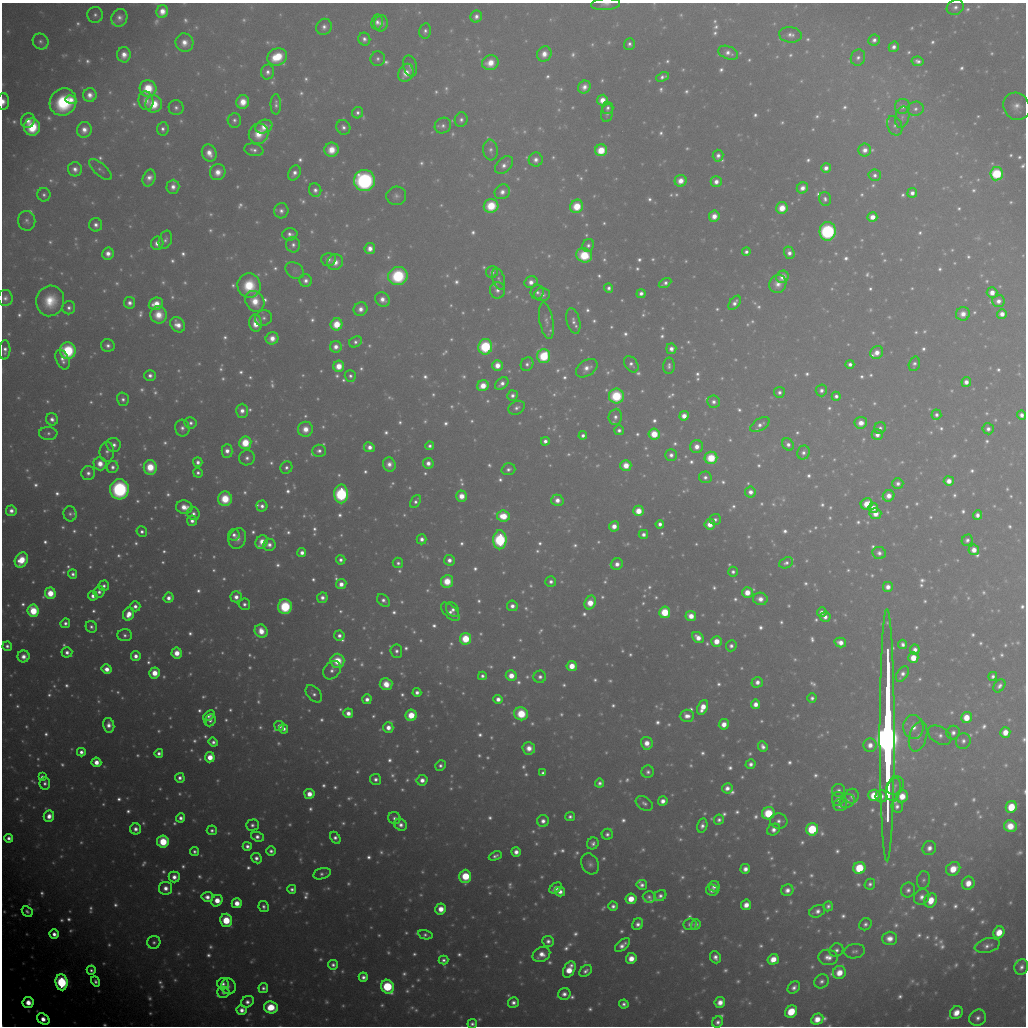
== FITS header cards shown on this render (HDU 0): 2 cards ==
NAXIS1  =                 1024 / Required FITS header
NAXIS2  =                 1024 / Required FITS header

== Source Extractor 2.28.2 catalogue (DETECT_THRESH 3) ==
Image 1024 x 1024 px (HDU 0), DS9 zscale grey, 1 PNG px = 1 image px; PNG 1028 x 1028 px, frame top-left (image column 1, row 1024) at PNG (2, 3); each listed source drawn as its Kron ellipse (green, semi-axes under 4 px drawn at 4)
Background 9630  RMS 56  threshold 168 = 3 sigma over >= 5 px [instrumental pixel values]
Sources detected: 1821; of the 1821, the 500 brightest by FLUX_AUTO listed and drawn (1321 fainter detections omitted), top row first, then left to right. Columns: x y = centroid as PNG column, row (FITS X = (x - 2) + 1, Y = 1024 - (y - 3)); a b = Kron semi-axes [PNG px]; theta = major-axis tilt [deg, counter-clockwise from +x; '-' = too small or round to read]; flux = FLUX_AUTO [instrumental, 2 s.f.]
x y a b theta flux
606 4 14 6 3 1.9e+04
955 7 9 7 30 2.3e+04
162 11 6 6 - 5.7e+04
95 15 8 8 - 2.0e+04
476 17 6 5 - 2.5e+04
119 18 9 8 - 3.2e+04
377 22 7 6 - 2.6e+04
381 23 8 6 80 2.5e+04
324 27 8 7 - 2.6e+04
425 31 7 5 79 1.8e+04
790 35 11 7 -5 2.8e+04
364 39 6 6 - 2.2e+04
874 40 6 5 - 2.2e+04
41 42 8 7 - 1.8e+04
184 43 9 9 - 5.3e+04
629 44 6 5 - 1.7e+04
894 47 5 5 - 2.5e+04
728 53 10 6 -22 2.9e+04
544 54 8 7 - 5.1e+04
124 55 7 7 - 5.0e+04
277 57 10 8 19 1.8e+05
858 58 8 7 - 2.2e+04
378 59 7 7 - 1.7e+04
918 61 6 4 -13 2.0e+04
490 63 8 7 - 7.8e+04
410 66 11 6 -76 2.1e+04
268 72 7 6 - 2.4e+04
406 73 9 7 62 7.0e+04
662 77 6 4 22 1.9e+04
584 87 7 6 - 3.5e+04
148 88 8 8 - 1.7e+05
90 95 7 6 - 4.2e+04
71 100 5 4 - 2.9e+04
602 100 5 5 - 5.8e+04
3 101 8 6 89 4.4e+04
146 101 9 7 -82 4.2e+04
63 102 14 13 - 3.5e+05
243 102 7 6 - 7.8e+04
154 104 8 8 - 1.3e+05
276 104 10 5 90 1.8e+04
902 106 8 7 - 2.5e+04
1017 106 14 13 - 4.6e+04
176 108 7 7 - 2.0e+04
608 108 6 5 - 1.6e+04
915 109 8 7 - 1.8e+04
358 113 6 5 - 1.9e+04
607 113 9 6 79 1.7e+04
902 117 11 7 76 1.7e+04
234 120 7 6 - 1.7e+04
461 120 7 6 - 2.0e+04
28 121 7 6 - 4.1e+04
443 126 8 7 - 1.9e+04
895 126 10 7 -67 1.8e+04
32 127 8 8 - 2.3e+05
264 127 9 6 19 6.1e+04
343 127 7 6 - 2.2e+04
163 129 6 6 - 2.0e+04
84 130 8 7 - 4.4e+04
259 134 10 9 - 9.4e+04
254 150 10 6 -11 2.2e+04
331 150 7 7 - 8.5e+04
490 150 10 7 -84 2.0e+04
601 150 6 6 - 1.4e+05
865 150 6 6 - 3.7e+04
209 153 9 7 -65 5.6e+04
718 156 6 5 - 2.3e+04
536 160 7 7 - 3.1e+04
504 165 10 7 44 3.1e+04
826 168 5 4 - 2.9e+04
75 169 7 7 - 3.2e+04
100 170 14 6 -41 1.6e+04
218 172 8 7 - 5.9e+04
294 173 8 5 62 2.9e+04
997 174 7 6 - 3.8e+05
875 175 6 5 - 2.0e+04
149 178 9 6 67 3.8e+04
364 180 10 10 - 8.6e+05
681 181 6 6 - 5.4e+04
716 182 5 5 - 3.5e+04
173 187 7 6 - 3.5e+04
802 188 6 5 - 3.7e+04
315 190 7 6 - 2.3e+04
502 192 8 7 - 3.4e+04
912 193 5 5 - 2.8e+04
44 195 7 6 - 1.6e+04
396 196 10 9 - 2.1e+04
825 199 7 6 - 1.6e+04
491 206 7 7 - 1.7e+05
577 206 7 6 - 1.5e+05
782 208 6 5 - 8.8e+04
281 211 7 7 - 2.5e+04
714 216 5 5 - 5.1e+04
872 217 5 5 - 5.6e+04
27 221 10 8 -82 2.1e+04
96 225 7 6 - 2.6e+04
828 231 9 8 - 7.7e+05
290 234 7 6 - 2.3e+04
165 240 9 6 69 1.8e+04
157 243 7 6 - 3.6e+04
293 245 8 7 - 2.1e+04
588 245 6 5 - 1.8e+04
370 249 5 5 - 4.5e+04
746 252 4 4 - 1.7e+04
789 253 6 5 - 2.9e+04
108 254 6 5 - 4.1e+04
584 255 8 7 - 2.2e+05
328 259 7 6 - 2.4e+04
335 262 8 7 - 5.2e+04
295 271 10 7 -37 1.6e+04
492 272 6 6 - 2.2e+04
398 276 9 9 - 3.4e+05
782 277 6 6 - 4.4e+04
499 279 11 6 -73 1.6e+04
306 281 6 6 - 2.6e+04
531 282 6 5 - 3.8e+04
665 283 7 4 30 2.0e+04
778 284 9 8 - 4.2e+04
249 285 12 11 - 1.8e+05
609 288 4 4 - 1.9e+04
497 290 8 7 - 2.7e+04
537 292 7 6 - 1.7e+04
641 293 5 4 - 2.4e+04
992 293 5 5 - 4.8e+04
542 294 7 7 - 2.7e+04
5 298 8 7 - 2.2e+04
382 299 8 6 -40 4.0e+04
50 301 15 14 - 1.4e+05
255 301 11 9 -62 9.4e+04
998 301 6 6 - 3.2e+04
130 303 6 5 - 2.8e+04
735 303 8 5 53 2.6e+04
156 304 7 6 - 7.4e+04
69 308 6 6 - 2.0e+04
360 309 7 6 - 3.6e+04
963 314 7 6 - 4.6e+04
1002 314 5 4 - 3.9e+04
158 315 9 8 - 8.5e+04
264 318 9 7 24 2.0e+04
546 321 18 7 -80 2.6e+04
573 321 13 6 -77 2.4e+04
256 323 9 6 -85 9.2e+04
337 324 6 6 - 1.3e+05
178 325 8 6 -49 5.4e+04
272 338 6 6 - 5.3e+04
356 342 7 5 28 1.8e+04
108 345 7 6 - 2.2e+04
336 347 6 6 - 3.7e+04
485 347 8 7 - 4.6e+05
671 349 5 5 - 3.1e+04
5 350 9 5 87 2.5e+04
68 351 8 8 - 3.7e+05
877 352 7 6 - 4.9e+04
544 356 7 6 - 2.9e+05
62 360 10 6 -66 3.3e+04
527 364 7 6 - 1.9e+04
631 364 9 6 -56 2.1e+04
850 364 4 4 - 2.1e+04
914 364 7 5 73 1.6e+04
497 365 5 5 - 6.1e+04
339 366 5 5 - 9.2e+04
669 366 8 6 88 1.8e+04
587 368 12 7 34 4.0e+04
150 375 5 5 - 2.4e+04
350 376 6 5 - 1.6e+04
966 382 5 4 - 3.2e+04
502 384 8 5 40 2.8e+04
483 386 6 5 - 8.2e+04
821 390 6 5 - 2.2e+04
779 392 5 5 - 1.9e+04
512 395 5 5 - 2.2e+04
616 396 7 7 - 2.6e+05
836 396 4 4 - 2.0e+04
123 399 7 6 - 1.9e+04
714 402 6 6 - 2.4e+04
517 408 8 6 28 2.1e+04
242 411 7 6 - 3.8e+04
936 415 5 5 - 1.8e+04
1022 415 5 4 - 2.6e+04
684 416 5 4 - 5.5e+04
615 417 8 6 83 2.3e+04
52 419 6 6 - 2.8e+04
191 423 6 5 - 1.9e+04
861 423 6 6 - 5.1e+04
760 425 11 6 32 2.7e+04
182 428 8 7 - 2.5e+04
880 428 6 5 - 1.7e+04
305 429 7 7 - 6.7e+04
988 429 6 5 - 2.4e+04
619 430 5 5 - 1.9e+04
48 433 9 6 -3 1.7e+04
654 434 6 5 - 1.3e+05
583 435 4 4 - 2.0e+04
877 435 5 5 - 3.5e+04
545 441 4 4 - 2.5e+04
245 443 6 6 - 1.7e+05
788 444 7 5 -54 2.4e+04
114 445 7 7 - 2.7e+04
430 446 4 4 - 1.7e+04
369 447 5 5 - 3.6e+04
697 447 6 6 - 4.9e+04
227 451 7 5 89 3.8e+04
319 451 7 6 - 2.2e+04
107 452 10 7 -90 2.0e+04
803 453 7 6 - 2.2e+04
671 455 6 6 - 2.5e+04
247 458 8 7 - 2.4e+04
711 458 6 6 - 1.9e+05
198 462 5 4 - 2.4e+04
428 463 5 5 - 3.4e+04
100 464 6 6 - 6.7e+04
389 464 7 6 - 3.7e+04
626 465 5 5 - 7.6e+04
113 467 6 5 - 2.3e+04
150 467 7 6 - 1.4e+05
286 468 6 6 - 1.8e+04
508 469 7 6 - 1.9e+04
88 473 7 7 - 2.6e+04
198 473 5 4 - 1.6e+04
705 477 6 6 - 2.0e+04
949 481 5 5 - 4.5e+04
898 483 5 5 - 2.3e+04
119 489 10 9 - 6.5e+05
750 492 5 5 - 3.5e+04
341 494 9 7 89 6.4e+05
461 496 5 5 - 6.6e+04
889 496 6 5 - 4.8e+04
225 499 7 7 - 1.6e+05
557 500 6 5 - 4.1e+04
415 501 7 5 58 1.7e+04
867 504 6 5 - 9.9e+04
262 506 5 5 - 2.4e+04
184 507 8 6 -12 6.6e+04
873 508 5 5 - 5.0e+04
11 511 5 5 - 3.2e+04
638 511 5 5 - 9.4e+04
70 514 8 6 -81 1.8e+04
193 514 6 6 - 2.2e+04
875 514 6 5 - 5.5e+04
977 515 5 4 - 2.6e+04
503 516 6 5 - 1.3e+05
715 519 5 5 - 1.6e+04
192 521 5 5 - 2.6e+04
660 524 4 4 - 2.4e+04
710 524 5 5 - 6.3e+04
614 526 5 5 - 5.2e+04
142 531 5 5 - 1.7e+04
643 534 4 4 - 2.5e+04
234 535 6 5 - 2.1e+04
237 538 11 8 68 3.7e+04
422 539 5 5 - 2.8e+04
500 540 9 6 89 6.4e+05
967 540 6 5 - 1.7e+04
262 542 7 6 - 7.1e+04
269 545 6 6 - 2.9e+04
974 550 5 5 - 4.8e+04
302 553 4 4 - 3.1e+04
879 553 7 6 - 2.4e+04
21 560 8 6 63 1.3e+05
341 560 4 4 - 2.1e+04
449 560 5 5 - 3.2e+04
398 563 5 5 - 1.7e+04
786 563 7 5 22 1.7e+04
617 564 6 5 - 3.5e+04
733 572 5 5 - 1.8e+04
73 574 5 4 - 2.0e+04
447 581 6 6 - 1.3e+05
551 582 5 5 - 2.3e+04
341 584 5 5 - 4.5e+04
104 586 5 5 - 1.7e+04
888 587 5 5 - 3.6e+04
99 592 5 5 - 2.2e+04
747 592 5 5 - 7.8e+04
50 593 6 5 - 1.3e+05
93 596 5 4 - 2.9e+04
236 597 5 5 - 3.5e+04
169 598 5 5 - 3.5e+04
322 598 5 5 - 3.0e+04
760 599 7 6 - 4.4e+04
383 600 7 5 -41 2.3e+04
590 603 7 5 65 9.8e+04
244 604 6 5 - 1.9e+04
135 606 5 5 - 2.6e+04
512 606 5 5 - 2.9e+04
285 607 7 6 - 3.7e+05
453 609 8 6 -57 2.2e+04
33 611 6 5 - 2.1e+05
450 612 11 6 -43 2.9e+04
665 612 6 5 - 2.3e+05
822 612 5 4 - 2.6e+04
129 614 6 5 - 7.2e+04
691 616 5 5 - 6.3e+04
825 617 5 5 - 2.8e+04
65 623 5 4 - 2.1e+04
91 627 6 5 - 1.8e+04
261 631 7 6 - 8.2e+04
125 635 7 6 - 1.7e+04
339 636 5 5 - 2.6e+04
698 638 6 5 - 5.2e+04
465 639 6 5 - 2.3e+05
716 641 5 5 - 7.5e+04
840 642 6 5 - 4.2e+04
903 644 5 4 - 2.0e+04
7 646 5 4 - 2.0e+04
731 646 5 5 - 2.0e+04
915 650 5 5 - 2.8e+04
396 651 7 6 - 2.0e+04
67 652 5 5 - 2.6e+04
177 653 5 5 - 8.1e+04
23 656 6 6 - 4.3e+04
136 656 5 5 - 3.5e+04
913 658 5 5 - 8.6e+04
337 661 7 7 - 1.5e+05
572 666 5 5 - 9.2e+04
107 669 5 4 - 5.3e+04
332 670 10 8 50 2.7e+04
154 673 5 5 - 9.1e+04
902 674 8 5 57 2.7e+04
482 676 4 4 - 1.6e+04
511 676 5 5 - 6.8e+04
993 676 4 4 - 1.6e+04
540 677 6 6 - 2.1e+04
757 682 6 5 - 3.1e+04
386 684 6 6 - 8.7e+04
999 686 7 5 53 1.9e+04
417 692 4 4 - 2.3e+04
314 694 10 6 -48 2.1e+04
812 698 5 4 - 1.6e+04
367 699 5 4 - 3.2e+04
498 699 4 4 - 3.4e+04
756 704 5 4 - 3.8e+04
703 707 8 5 66 7.6e+04
348 713 5 5 - 4.0e+04
521 714 7 6 - 2.3e+05
411 715 5 5 - 1.5e+05
209 716 7 4 38 2.2e+04
687 716 7 6 - 3.9e+04
966 717 5 5 - 9.1e+04
210 720 6 5 - 2.0e+04
724 724 5 5 - 5.3e+04
109 725 7 5 -78 4.0e+04
279 726 5 5 - 3.2e+04
913 727 12 10 -88 6.0e+04
388 728 5 5 - 4.8e+04
284 729 4 4 - 2.2e+04
1005 732 5 5 - 6.2e+04
953 733 7 6 - 2.5e+04
887 735 126 7 90 1.6e+07
940 735 13 8 -32 3.1e+04
918 736 15 8 74 3.8e+04
963 741 8 7 - 2.2e+04
213 742 5 4 - 2.0e+04
647 743 6 5 - 5.5e+04
870 745 7 6 - 4.1e+04
763 746 6 4 -66 2.4e+04
529 748 6 6 - 5.2e+04
81 752 4 4 - 2.6e+04
159 753 4 4 - 2.1e+04
210 757 5 5 - 8.7e+04
96 762 5 4 - 5.4e+04
751 764 5 4 - 2.3e+04
440 765 5 5 - 1.8e+04
648 772 6 6 - 1.9e+04
543 773 4 4 - 1.7e+04
42 777 4 4 - 1.6e+04
180 778 5 5 - 2.4e+04
376 779 5 5 - 2.3e+04
422 780 5 5 - 3.8e+04
45 783 6 5 - 1.9e+04
600 783 4 4 - 1.9e+04
895 786 10 8 54 2.0e+04
727 788 5 5 - 3.0e+04
894 789 12 7 75 2.3e+04
838 790 6 6 - 1.7e+04
309 794 5 5 - 6.2e+04
874 795 6 5 - 1.3e+05
852 796 7 6 - 2.3e+04
881 796 6 6 - 2.4e+04
902 796 6 6 - 8.5e+04
838 799 7 6 - 2.1e+04
663 801 5 4 - 3.3e+04
847 801 8 6 36 2.2e+04
644 803 9 6 -33 1.8e+04
840 805 7 6 - 2.7e+04
897 806 6 5 - 2.1e+04
1011 807 6 5 - 1.5e+05
768 813 6 6 - 2.4e+05
49 816 6 5 - 4.8e+04
570 817 5 4 - 1.7e+04
181 818 4 4 - 2.5e+04
394 818 6 6 - 2.0e+04
719 820 5 5 - 1.8e+04
543 821 6 6 - 2.9e+04
779 821 9 7 -4 2.4e+04
252 825 6 5 - 2.0e+04
401 825 6 5 - 2.8e+04
702 825 7 5 76 2.3e+04
1010 826 6 6 - 9.2e+04
136 829 5 5 - 3.1e+04
812 829 6 6 - 4.1e+05
212 830 5 5 - 1.6e+04
774 830 7 5 31 3.2e+04
607 834 5 5 - 1.8e+04
257 837 6 4 -21 2.8e+04
9 838 4 4 - 2.4e+04
335 838 6 4 -61 2.3e+04
163 842 6 6 - 2.3e+05
593 843 6 5 - 1.9e+04
247 846 4 4 - 2.3e+04
929 848 7 6 - 3.4e+04
194 851 5 4 - 1.6e+04
271 851 5 4 - 1.9e+04
516 852 5 5 - 3.4e+04
495 856 7 4 24 1.7e+04
256 858 5 5 - 2.5e+04
590 864 11 8 -62 2.4e+04
859 868 6 6 - 2.4e+05
745 869 5 4 - 3.2e+04
953 869 7 6 - 1.1e+05
322 874 9 5 14 1.6e+04
465 876 7 6 - 2.4e+05
174 877 5 5 - 3.9e+04
923 880 9 6 81 1.6e+04
968 883 6 6 - 7.3e+04
870 884 5 5 - 1.6e+04
642 885 5 5 - 2.1e+04
714 886 5 5 - 2.7e+04
165 888 6 6 - 4.2e+04
556 888 7 4 38 3.1e+04
292 889 4 4 - 1.8e+04
712 890 6 5 - 2.7e+04
787 890 6 5 - 3.4e+04
908 890 7 7 - 2.3e+04
560 892 5 4 - 3.1e+04
660 896 6 5 - 2.0e+04
207 897 6 5 - 3.4e+04
649 897 6 6 - 1.7e+04
922 897 8 7 - 3.3e+04
631 899 5 5 - 8.4e+04
931 900 7 6 - 8.9e+04
217 901 6 5 - 7.8e+04
237 903 5 5 - 6.7e+04
746 905 5 5 - 4.8e+04
613 906 5 4 - 2.2e+04
828 906 5 4 - 1.7e+04
264 907 5 5 - 1.8e+04
441 909 5 5 - 6.3e+04
27 911 6 4 -48 1.6e+04
817 911 8 5 24 2.8e+04
226 920 7 6 - 2.3e+05
638 924 6 5 - 2.5e+04
690 924 6 6 - 2.2e+04
696 924 5 5 - 1.8e+04
865 924 6 5 - 1.6e+04
999 932 6 5 - 9.0e+04
54 934 4 4 - 3.2e+04
425 935 7 4 -12 1.6e+04
890 938 7 7 - 5.1e+04
548 941 6 5 - 2.3e+04
154 942 6 6 - 1.6e+04
622 945 9 5 40 3.4e+04
987 946 13 7 14 2.8e+04
836 950 7 6 - 2.0e+04
855 951 10 7 9 1.7e+04
541 955 9 7 25 5.5e+04
715 957 6 5 - 3.0e+04
828 957 10 7 -5 4.0e+04
631 958 5 5 - 6.4e+04
773 959 6 5 - 7.3e+04
443 960 5 4 - 1.7e+04
333 965 5 5 - 2.1e+04
1021 967 8 6 69 2.6e+04
569 969 9 5 64 1.0e+05
91 970 4 4 - 1.6e+04
586 971 7 5 39 2.0e+04
839 973 7 6 - 8.0e+04
363 977 4 4 - 2.4e+04
95 981 5 4 - 1.9e+04
821 981 7 6 - 2.0e+04
61 982 8 6 -84 8.0e+05
223 984 6 5 - 2.1e+04
228 986 8 7 - 1.8e+04
387 987 7 6 - 4.8e+05
794 987 7 5 46 2.5e+04
263 988 5 5 - 1.8e+04
223 992 6 5 - 1.8e+04
564 994 6 6 - 3.0e+04
247 1002 7 5 32 2.7e+04
513 1002 5 5 - 2.5e+04
720 1002 5 5 - 5.3e+04
28 1003 5 5 - 7.9e+04
624 1004 5 4 - 1.9e+04
271 1007 7 6 - 1.6e+05
242 1010 5 5 - 3.5e+04
791 1012 6 5 - 1.4e+05
956 1013 7 6 - 6.7e+04
978 1018 9 8 - 2.9e+04
43 1019 7 5 -35 6.0e+04
817 1019 6 5 - 7.1e+04
718 1022 6 5 - 2.3e+04
472 1024 5 4 - 1.7e+04
At the frame edge (FLAGS 8, measured only in part): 6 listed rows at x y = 606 4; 162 11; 3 101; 5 350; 791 1012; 472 1024
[1321 fainter detections neither listed nor drawn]

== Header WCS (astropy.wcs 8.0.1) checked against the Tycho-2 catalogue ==
Header WCS as astropy/WCSLIB reads it (applying the file's SIP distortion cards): RA---TAN-SIP/DEC--TAN-SIP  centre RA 21:57:31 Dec +11:52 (329.38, +11.87 deg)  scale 31.6 arcsec/px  FOV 539.7' x 538.9'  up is +118 deg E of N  parity flipped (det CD > 0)
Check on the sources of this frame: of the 60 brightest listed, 36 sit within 47.4 arcsec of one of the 180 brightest Tycho-2 stars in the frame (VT <= 8.39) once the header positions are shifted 6.87 arcsec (6.83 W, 0.71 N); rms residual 24.24 arcsec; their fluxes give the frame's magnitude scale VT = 20.32 - 2.5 log10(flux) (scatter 0.24 mag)
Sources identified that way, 242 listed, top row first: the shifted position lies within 47.4 arcsec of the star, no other Tycho-2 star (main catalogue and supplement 1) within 94.8 arcsec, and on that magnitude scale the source's flux lands within +1.5 / -3 mag of the star's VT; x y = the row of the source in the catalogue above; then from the Tycho-2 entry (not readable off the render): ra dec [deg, ICRS J2000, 3 dp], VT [Tycho-2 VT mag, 2 dp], TYC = Tycho-2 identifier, HIP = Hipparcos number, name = IAU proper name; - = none
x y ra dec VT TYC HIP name
324 27 334.032 +11.287 9.45 1145-623-1 - -
378 59 333.552 +11.009 9.82 1141-728-1 - -
276 104 333.624 +11.990 10.11 1145-745-1 - -
358 113 333.218 +11.391 9.31 1145-651-1 109658 -
443 126 332.749 +10.789 9.91 1140-363-1 - -
331 150 333.040 +11.748 8.17 1144-635-1 - -
826 168 330.791 +8.011 8.89 1135-1076-1 - -
997 174 330.033 +6.717 5.97 564-1847-1 108612 -
875 175 330.528 +7.664 9.38 1135-459-1 - -
364 180 332.656 +11.625 5.96 1144-1415-1 109471 -
716 182 331.146 +8.913 8.66 1135-34-1 108973 -
802 188 330.732 +8.274 8.88 1135-445-1 - -
315 190 332.793 +12.046 9.31 1144-1329-1 - -
502 192 331.975 +10.609 9.05 1140-937-1 - -
912 193 330.234 +7.448 8.80 564-3-1 108678 -
396 196 332.395 +11.443 10.91 1144-283-1 - -
491 206 331.914 +10.754 7.19 1140-823-1 109226 -
782 208 330.663 +8.515 7.87 1135-27-1 - -
872 217 330.212 +7.852 7.99 1135-489-1 108663 -
828 231 330.288 +8.257 5.80 1135-877-1 108699 -
588 245 331.188 +10.168 9.91 1139-1324-1 - -
370 249 332.098 +11.870 8.47 1144-1408-1 - -
746 252 330.470 +8.972 9.38 1135-132-1 - -
789 253 330.279 +8.644 8.92 1135-1052-1 108696 -
584 255 331.130 +10.240 7.03 1139-952-1 108963 -
328 259 332.189 +12.237 9.80 1144-947-1 - -
335 262 332.137 +12.195 8.78 1144-976-1 - -
492 272 331.389 +11.026 9.31 1140-103-1 - -
398 276 331.761 +11.768 7.04 1144-731-1 109181 -
782 277 330.122 +8.796 9.16 1135-402-1 - -
499 279 331.314 +11.000 10.75 1140-213-1 - -
665 283 330.567 +9.725 9.52 1139-1438-1 - -
778 284 330.083 +8.864 9.89 1135-186-1 - -
497 290 331.222 +11.057 9.65 1139-348-1 - -
537 292 331.035 +10.758 10.01 1139-938-1 - -
641 293 330.587 +9.959 9.34 1139-435-1 - -
382 299 331.643 +11.988 8.97 1144-1048-1 - -
735 303 330.115 +9.279 9.43 1135-394-1 108633 -
360 309 331.658 +12.197 9.12 1144-950-1 109154 -
337 324 331.641 +12.445 7.25 1144-338-1 109147 -
356 342 331.420 +12.377 9.65 1144-1224-1 109067 -
336 347 331.467 +12.547 8.73 1144-462-1 109086 -
485 347 330.829 +11.387 5.81 1143-506-1 108875 -
671 349 330.025 +9.954 9.04 1139-1487-1 - -
544 356 330.506 +10.974 6.35 1139-756-1 108766 -
527 364 330.513 +11.139 9.65 1139-64-1 - -
631 364 330.078 +10.329 9.56 1139-1336-1 - -
497 365 330.628 +11.371 8.12 1143-1366-1 108806 -
339 366 331.300 +12.605 7.53 1144-1268-1 109024 -
587 368 330.230 +10.694 9.75 1139-291-1 108674 -
350 376 331.175 +12.555 9.61 1143-391-1 - -
502 384 330.467 +11.409 9.27 1143-1146-1 - -
483 386 330.530 +11.568 7.84 1143-1548-1 - -
512 395 330.326 +11.381 9.50 1143-210-1 - -
616 396 329.882 +10.576 7.18 1139-929-1 108566 -
305 429 330.942 +13.125 8.57 1147-326-1 108919 -
619 430 329.600 +10.698 9.55 1139-707-1 - -
654 434 329.424 +10.440 7.34 1139-966-1 108408 -
583 435 329.712 +11.000 9.23 1139-246-1 - -
545 441 329.826 +11.315 9.12 1143-602-1 - -
369 447 330.524 +12.705 8.67 1143-619-1 108775 -
671 455 329.186 +10.396 9.47 1126-1659-1 - -
247 458 330.964 +13.699 9.83 1147-84-1 - -
428 463 330.147 +12.316 8.98 1143-1525-1 - -
389 464 330.305 +12.623 9.71 1143-231-1 - -
626 465 329.293 +10.790 8.23 1126-1585-1 - -
286 468 330.719 +13.433 9.63 1147-1028-1 - -
705 477 328.867 +10.223 10.01 1126-396-1 - -
341 494 330.272 +13.120 5.64 1143-1614-1 108693 -
461 496 329.744 +12.194 8.32 1143-700-1 - -
225 499 330.733 +14.039 7.68 1147-981-1 108843 -
557 500 329.306 +11.466 8.99 1130-1729-1 108367 -
415 501 329.895 +12.575 9.76 1143-1029-1 - -
262 506 330.516 +13.783 9.41 1147-1625-1 - -
638 511 328.881 +10.880 7.83 1126-16-1 108228 -
715 519 328.492 +10.319 10.08 1126-130-1 108091 -
192 521 330.698 +14.386 9.18 1147-1635-1 - -
660 524 328.686 +10.768 9.10 1126-918-1 - -
614 526 328.861 +11.133 8.42 1126-988-1 - -
142 531 330.828 +14.819 9.41 1147-487-1 - -
643 534 328.673 +10.938 9.06 1126-1161-1 - -
234 535 330.408 +14.121 9.59 1147-797-1 - -
237 538 330.361 +14.108 10.28 1147-1337-1 - -
422 539 329.570 +12.682 9.19 1143-89-1 - -
500 540 329.235 +12.076 5.54 1130-1972-1 108339 -
262 542 330.232 +13.931 8.46 1147-1554-1 - -
269 545 330.177 +13.887 9.65 1147-1401-1 - -
302 553 329.973 +13.668 8.97 1147-186-1 - -
341 560 329.751 +13.397 9.30 1147-1056-1 - -
449 560 329.286 +12.554 9.19 1130-1806-1 - -
398 563 329.480 +12.964 9.69 1143-701-1 108432 -
617 564 328.549 +11.266 9.03 1130-1398-1 - -
447 581 329.127 +12.659 7.86 1130-1661-1 108307 -
551 582 328.688 +11.853 9.33 1130-910-1 - -
341 584 329.554 +13.494 8.59 1147-676-1 - -
169 598 330.182 +14.889 8.82 1147-731-1 - -
322 598 329.527 +13.695 9.45 1147-116-1 - -
383 600 329.249 +13.233 9.71 1134-2137-1 - -
590 603 328.354 +11.634 7.92 1130-768-1 108051 -
244 604 329.806 +14.327 9.79 1147-559-1 - -
135 606 330.257 +15.181 9.05 1680-1954-1 108686 -
512 606 328.656 +12.253 9.21 1130-1130-1 - -
453 609 328.878 +12.730 9.86 1130-317-1 - -
450 612 328.870 +12.762 9.83 1130-914-1 - -
665 612 327.966 +11.091 6.68 1126-413-1 107919 -
691 616 327.828 +10.902 8.34 1126-443-1 - -
125 635 330.069 +15.382 9.96 1680-1811-1 - -
339 636 329.151 +13.721 9.30 1134-2026-1 - -
465 639 328.592 +12.751 6.61 1130-233-1 108127 -
716 641 327.521 +10.807 7.88 1126-200-1 107780 -
903 644 326.727 +9.372 9.80 1121-99-1 - -
67 652 330.181 +15.899 9.38 1680-207-1 - -
177 653 329.704 +15.054 8.07 1679-2075-1 108498 -
136 656 329.857 +15.384 8.81 1679-1903-1 - -
337 661 328.956 +13.839 7.86 1134-801-1 108249 -
572 666 327.928 +12.036 7.63 1130-1171-1 107903 -
107 669 329.875 +15.662 8.21 1679-1151-1 108563 -
154 673 329.639 +15.307 7.91 1679-1928-1 108483 -
482 676 328.224 +12.772 9.57 1130-1034-1 - -
511 676 328.105 +12.547 8.29 1130-1367-1 - -
993 676 326.111 +8.803 9.47 1121-887-1 - -
540 677 327.976 +12.327 9.64 1130-513-1 - -
757 682 327.027 +10.656 8.98 1125-883-1 - -
417 692 328.367 +13.351 9.42 1134-1772-1 - -
314 694 328.787 +14.157 10.15 1134-788-1 - -
812 698 326.676 +10.295 9.62 1125-408-1 - -
367 699 328.523 +13.767 9.10 1134-1030-1 - -
498 699 327.971 +12.747 8.74 1130-61-1 - -
756 704 326.860 +10.760 8.69 1125-1069-1 - -
411 715 328.208 +13.489 7.47 1134-1169-1 108002 -
966 717 325.893 +9.172 7.87 1121-1053-1 - -
210 720 329.020 +15.072 9.74 1679-1793-1 - -
724 724 326.832 +11.089 8.59 1125-836-1 - -
279 726 328.681 +14.558 9.21 1134-190-1 108153 -
913 727 326.032 +9.624 9.67 1125-41-1 - -
388 728 328.207 +13.716 8.54 1134-1734-1 108001 -
284 729 328.640 +14.535 9.24 1134-414-1 108139 -
1005 732 325.619 +8.931 8.31 1121-1005-1 107169 -
953 733 325.829 +9.337 9.58 1121-57-1 - -
940 735 325.859 +9.449 9.77 1125-295-1 - -
647 743 327.003 +11.766 8.91 1129-1655-1 107628 -
870 745 326.068 +10.034 8.81 1125-2001-1 - -
529 748 327.451 +12.707 9.76 1130-312-1 - -
81 752 329.316 +16.198 9.09 1679-883-1 - -
751 764 326.406 +11.042 9.78 1125-262-1 - -
440 765 327.683 +13.466 9.81 1134-1598-1 - -
648 772 326.768 +11.874 10.53 1129-1223-1 - -
543 773 327.195 +12.696 9.64 1129-1861-1 - -
42 777 329.283 +16.602 9.56 1679-14-1 108360 -
180 778 328.688 +15.542 9.52 1679-1076-1 108157 -
376 779 327.845 +14.027 9.74 1134-828-1 - -
422 780 327.642 +13.668 9.02 1134-1771-1 - -
45 783 329.219 +16.609 9.93 1679-74-1 - -
600 783 326.879 +12.296 9.77 1129-1495-1 - -
838 790 325.839 +10.462 9.78 1125-1331-1 - -
309 794 328.008 +14.601 8.42 1134-1225-1 107932 -
874 795 325.654 +10.208 7.59 1125-1349-1 107184 -
852 796 325.738 +10.380 9.72 1125-938-1 - -
881 796 325.619 +10.152 9.68 1125-1675-1 - -
902 796 325.532 +9.992 8.47 1125-1426-1 - -
838 799 325.774 +10.501 9.43 1125-201-1 - -
663 801 326.475 +11.877 8.86 1129-1994-1 107461 -
847 801 325.717 +10.439 9.55 1125-1007-1 - -
840 805 325.716 +10.512 9.33 1125-1586-1 - -
897 806 325.475 +10.073 9.42 1124-45-1 - -
768 813 325.943 +11.101 7.31 1125-772-1 107280 -
570 817 326.735 +12.663 9.72 1129-1202-1 - -
181 818 328.360 +15.699 9.41 1679-1493-1 - -
394 818 327.453 +14.038 9.72 1134-1629-1 107759 -
719 820 326.095 +11.513 10.22 1129-269-1 - -
543 821 326.812 +12.891 9.42 1129-124-1 - -
779 821 325.842 +11.054 9.81 1125-1925-1 - -
252 825 327.998 +15.172 9.85 1666-1160-1 - -
401 825 327.375 +14.016 9.94 1133-1681-1 - -
136 829 328.463 +16.093 9.65 1679-625-1 - -
812 829 325.637 +10.824 6.03 1125-925-1 107173 -
774 830 325.793 +11.127 9.33 1125-1382-1 - -
607 834 326.439 +12.444 9.66 1129-1647-1 - -
257 837 327.885 +15.180 9.53 1666-1412-1 - -
9 838 328.931 +17.109 9.10 1683-182-1 108246 -
335 838 327.548 +14.578 9.62 1134-354-1 - -
163 842 328.243 +15.932 7.02 1679-1445-1 108012 -
929 848 325.015 +9.987 8.96 1124-904-1 - -
271 851 327.711 +15.131 9.49 1666-977-1 107838 -
516 852 326.676 +13.226 8.94 1133-839-1 - -
256 858 327.715 +15.274 9.20 1666-1132-1 - -
590 864 326.269 +12.699 10.53 1129-1677-1 107390 -
859 868 325.139 +10.612 7.03 1124-401-1 107028 -
745 869 325.597 +11.505 8.92 1129-433-1 - -
322 874 327.314 +14.830 10.27 1133-1379-1 - -
465 876 326.693 +13.720 6.70 1133-1901-1 107531 -
174 877 327.911 +15.988 9.41 1666-752-1 - -
923 880 324.788 +10.162 10.38 1124-2099-1 - -
870 884 324.971 +10.595 9.97 1124-473-1 - -
642 885 325.892 +12.377 9.68 1129-1368-1 - -
714 886 325.587 +11.818 9.98 1129-1921-1 107157 -
165 888 327.856 +16.100 9.43 1666-644-1 - -
556 888 326.224 +13.062 9.02 1129-572-1 107375 -
292 889 327.314 +15.124 9.78 1666-1105-1 - -
712 890 325.562 +11.853 9.86 1129-1680-1 - -
560 892 326.177 +13.043 9.32 1129-1881-1 - -
660 896 325.731 +12.276 9.54 1129-1271-1 - -
649 897 325.771 +12.370 11.13 1129-925-1 - -
631 899 325.827 +12.518 7.90 1129-1437-1 107246 -
217 901 327.540 +15.751 8.01 1666-23-1 107790 -
237 903 327.434 +15.608 8.35 1666-206-1 107753 -
746 905 325.308 +11.643 8.44 1128-960-1 - -
613 906 325.842 +12.689 9.74 1129-466-1 - -
828 906 324.964 +11.010 9.49 1124-957-1 - -
226 920 327.340 +15.761 6.94 1666-733-1 107726 -
638 924 325.596 +12.567 9.25 1129-928-1 - -
690 924 325.381 +12.160 9.90 1128-1547-1 - -
696 924 325.357 +12.114 9.99 1128-1929-1 - -
54 934 327.959 +17.147 8.81 1670-902-1 107917 -
425 935 326.392 +14.269 10.20 1133-1587-1 - -
548 941 325.829 +13.336 9.71 1133-541-1 - -
154 942 327.469 +16.408 10.19 1666-518-1 - -
622 945 325.489 +12.781 9.10 1128-713-1 - -
836 950 324.582 +11.120 9.94 1124-5-1 - -
631 958 325.349 +12.756 8.46 1128-607-1 107085 -
773 959 324.765 +11.650 8.32 1128-1656-1 106902 -
443 960 326.111 +14.226 9.77 1133-1929-1 - -
333 965 326.534 +15.106 9.85 1666-1195-1 - -
569 969 325.511 +13.289 8.27 1132-1070-1 107131 -
91 970 327.508 +17.005 10.00 1670-86-1 - -
839 973 324.392 +11.187 8.31 1124-939-1 106760 -
363 977 326.307 +14.920 9.40 1133-234-1 107401 -
821 981 324.396 +11.361 9.89 1128-646-1 - -
61 982 327.536 +17.286 5.38 1670-919-1 107788 -
223 984 326.842 +16.037 9.75 1666-664-1 - -
387 987 326.131 +14.772 6.02 1133-1258-1 107350 -
263 988 326.637 +15.742 9.39 1666-447-1 - -
223 992 326.770 +16.071 10.01 1666-409-1 - -
564 994 325.341 +13.420 9.35 1132-500-1 - -
247 1002 326.594 +15.921 9.43 1666-54-1 - -
513 1002 325.482 +13.851 9.47 1132-1278-1 - -
720 1002 324.638 +12.238 8.92 1128-1479-1 - -
624 1004 325.018 +12.996 9.97 1128-81-1 - -
242 1010 326.551 +15.998 9.23 1666-337-1 107482 -
43 1019 327.317 +17.573 8.52 1670-488-1 107720 -
718 1022 324.492 +12.334 9.61 1128-603-1 - -
472 1024 325.482 +14.257 9.62 1132-1181-1 - -